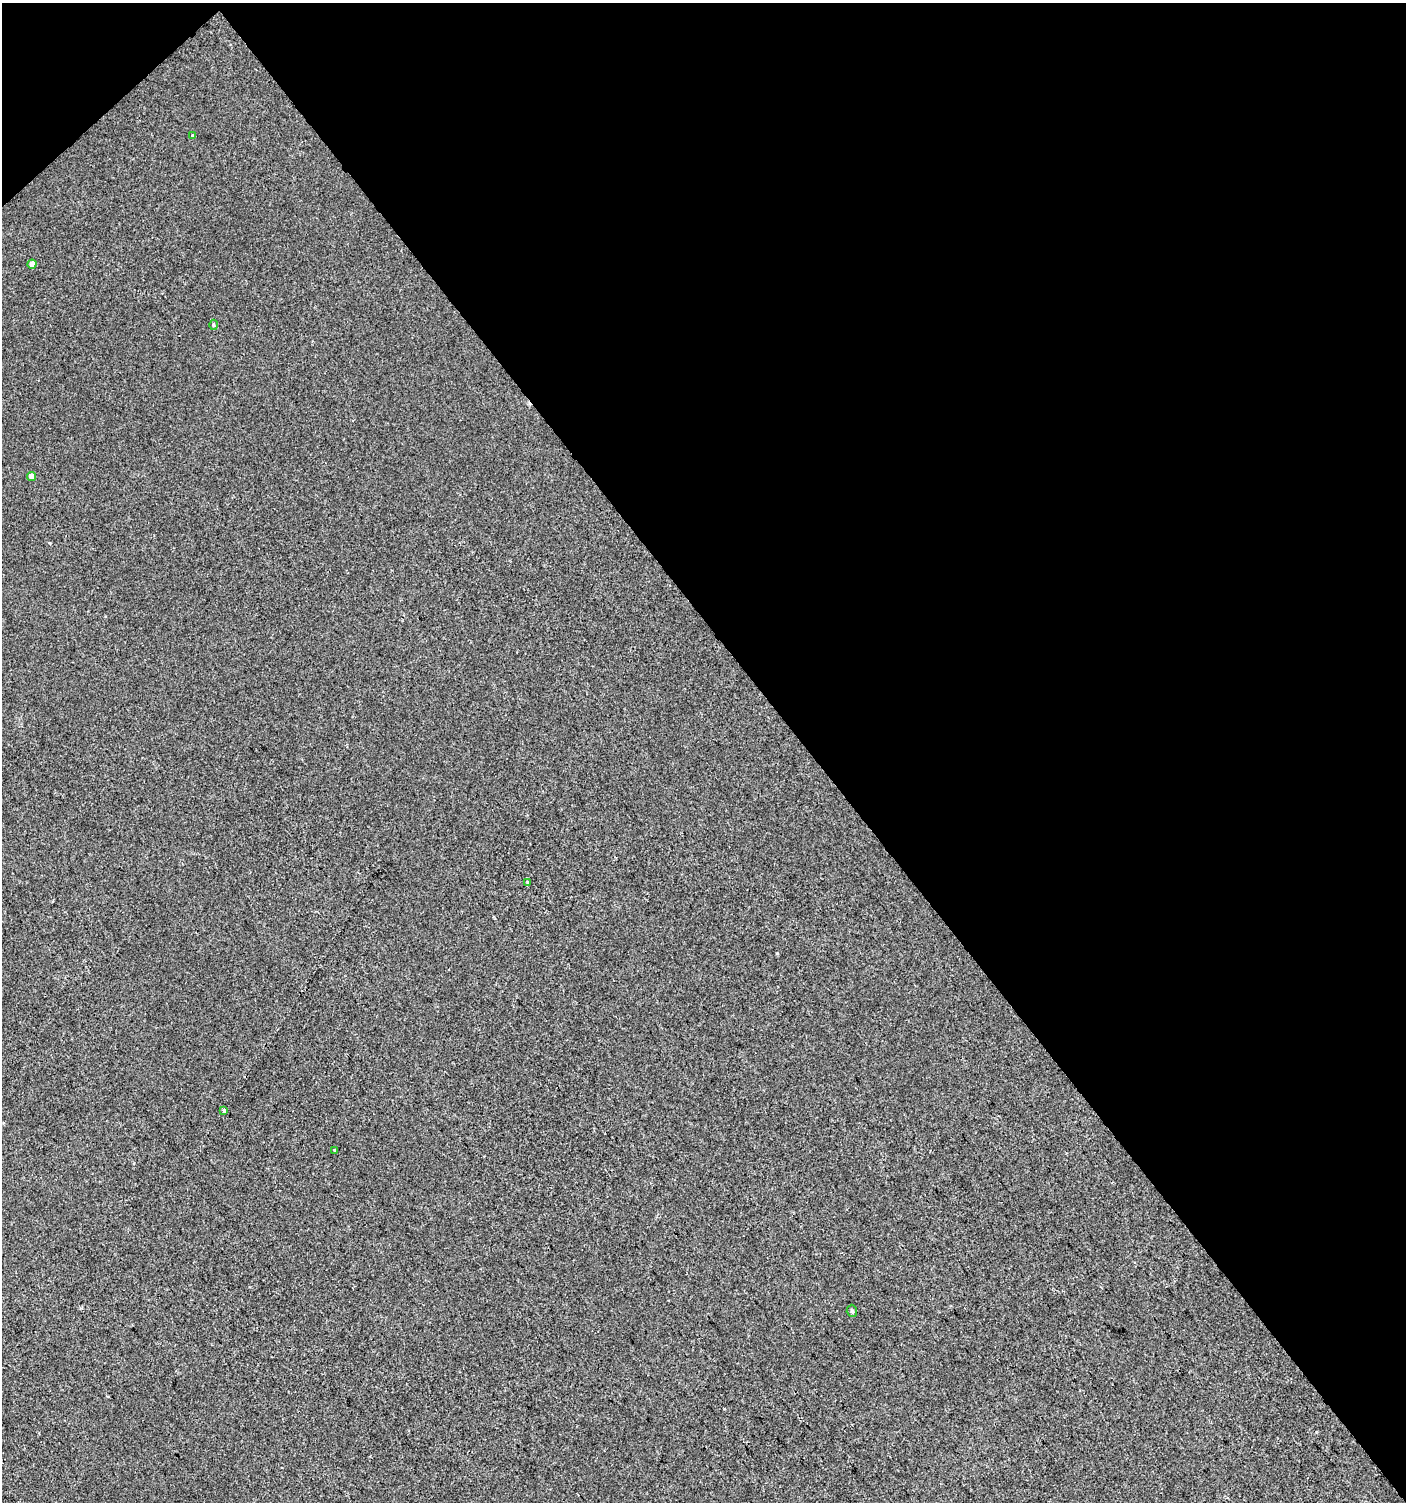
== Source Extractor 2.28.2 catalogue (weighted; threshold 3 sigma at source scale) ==
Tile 3 of 4 x 4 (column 3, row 1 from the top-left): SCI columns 3014-4417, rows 4502-6001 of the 5962 x 6005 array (HDU 1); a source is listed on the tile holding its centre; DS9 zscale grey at full resolution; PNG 1408 x 1504 px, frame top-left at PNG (2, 3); each listed source drawn as its Kron ellipse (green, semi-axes under 4 px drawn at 4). Shown black and unused: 44% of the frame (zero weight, under 2 of 3 exposures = <1% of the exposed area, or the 3 px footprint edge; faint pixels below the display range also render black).
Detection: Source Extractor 2.28.2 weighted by HDU 2 'WHT'; one run over the whole footprint, this tile lists its part. Background 0.00128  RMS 0.0057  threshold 0.0255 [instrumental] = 3 sigma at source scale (4.5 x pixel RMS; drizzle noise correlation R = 1.50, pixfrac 1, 0.0396/0.0396 arcsec/px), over >= 5 px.
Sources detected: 8; all 8 listed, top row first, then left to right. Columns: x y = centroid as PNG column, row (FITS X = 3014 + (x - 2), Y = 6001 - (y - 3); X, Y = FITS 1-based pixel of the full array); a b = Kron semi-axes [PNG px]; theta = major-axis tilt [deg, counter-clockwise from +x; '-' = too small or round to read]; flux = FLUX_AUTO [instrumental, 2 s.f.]
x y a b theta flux
192 135 3 3 - 0.42
32 264 4 4 - 5.3
213 325 5 3 - 0.63
32 476 4 4 - 3.2
528 882 4 3 - 3.2
224 1110 4 3 - 1.5
334 1150 4 2 - 0.48
852 1311 6 5 - 1.2